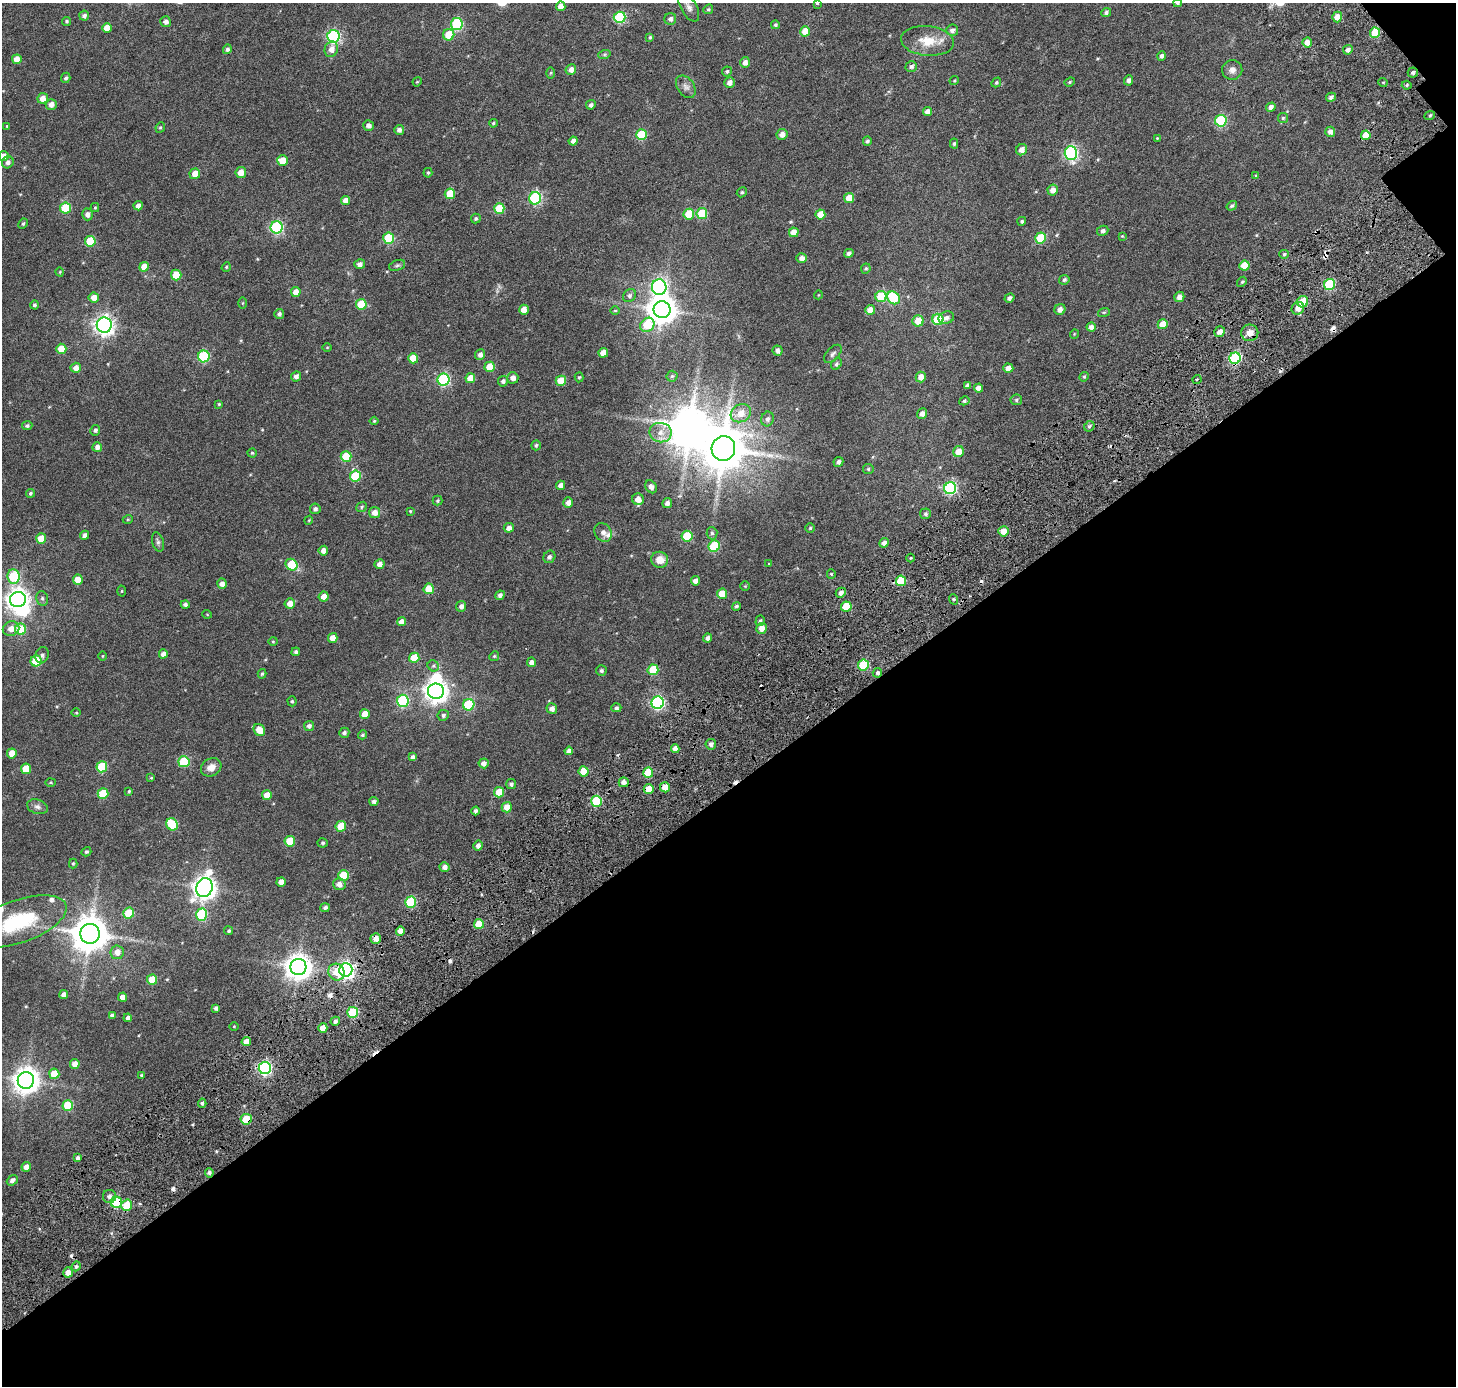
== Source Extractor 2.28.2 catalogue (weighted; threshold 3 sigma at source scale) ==
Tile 4 of 2 x 2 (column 2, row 2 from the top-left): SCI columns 1620-3073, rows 219-1602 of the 3240 x 3222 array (HDU 1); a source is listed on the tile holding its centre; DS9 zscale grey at full resolution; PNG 1458 x 1388 px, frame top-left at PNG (2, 3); each listed source drawn as its Kron ellipse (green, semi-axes under 4 px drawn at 4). Shown black and unused: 44% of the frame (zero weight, under 3 of 6 exposures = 12% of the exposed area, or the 3 px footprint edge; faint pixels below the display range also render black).
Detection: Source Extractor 2.28.2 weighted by HDU 2 'WHT'; one run over the whole footprint, this tile lists its part. Background 0.0347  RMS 0.0064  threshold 0.0263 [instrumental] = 3 sigma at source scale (4.09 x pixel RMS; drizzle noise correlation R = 1.36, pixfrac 0.8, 0.0396/0.0396 arcsec/px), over >= 5 px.
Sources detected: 381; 3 inside a brighter object's white glare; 11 cosmic-ray / hot-pixel residue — neither listed nor drawn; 2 inside a brighter listed object's ellipse — not listed separately; the other 365 listed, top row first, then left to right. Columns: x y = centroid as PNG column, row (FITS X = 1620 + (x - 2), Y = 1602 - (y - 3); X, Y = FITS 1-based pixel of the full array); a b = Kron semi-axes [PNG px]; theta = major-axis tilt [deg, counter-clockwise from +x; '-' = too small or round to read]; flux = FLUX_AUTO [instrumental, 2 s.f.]
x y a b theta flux
817 3 4 3 - 0.52
1178 3 4 4 - 0.71
561 6 5 4 - 4.5
689 7 16 8 -61 2.8
708 9 5 4 - 0.73
1106 12 5 4 - 1.1
84 16 5 5 - 1.6
620 17 6 5 - 38
1337 17 5 5 - 5.5
670 19 6 6 - 1.9
67 21 4 4 - 0.68
166 22 5 5 - 2.1
457 24 6 6 - 42
775 25 4 4 - 0.9
107 28 5 5 - 4.6
952 30 6 5 - 1.7
805 31 5 5 - 7
1375 33 5 5 - 18
449 35 5 5 - 11
333 36 6 6 - 80
650 37 4 4 - 0.66
927 41 26 15 -5 11
1307 42 5 5 - 4
227 49 5 4 - 1.2
331 49 8 6 70 3.5
1348 50 5 4 - 2.1
604 55 6 4 19 0.8
1162 56 5 4 - 1.3
17 59 5 5 - 5.6
745 62 5 5 - 2.5
911 66 6 5 - 1.3
571 69 5 5 - 3
1232 70 10 9 - 2.6
727 71 5 5 - 0.99
550 73 6 4 88 0.61
1413 73 5 5 - 1.2
66 78 5 4 - 1.2
954 80 5 3 - 0.52
1129 80 5 4 - 1.8
417 82 5 3 - 0.43
730 82 5 5 - 2.6
996 82 5 4 - 0.71
1070 82 5 4 - 0.64
1383 82 5 3 - 0.44
1407 85 5 4 - 0.7
686 87 12 8 -54 2.5
1331 97 5 4 - 1.6
43 98 5 5 - 4.4
51 104 5 5 - 2.9
591 105 5 4 - 1.2
1271 107 5 4 - 2.3
927 112 4 4 - 2.9
1430 115 5 3 - 0.69
1283 118 5 5 - 0.71
1221 121 6 5 - 44
493 123 4 3 - 0.63
368 125 5 5 - 2
7 126 3 3 - 0.44
160 127 5 4 - 0.74
399 130 5 5 - 1.9
1330 132 5 5 - 2.5
782 134 5 5 - 3.1
641 135 5 5 - 22
1366 135 5 4 - 7.2
1157 138 4 3 - 0.4
573 141 4 4 - 2
867 141 4 4 - 0.97
954 144 5 4 - 0.82
1022 150 6 5 - 3
1071 153 7 6 - 82
3 156 5 5 - 2.9
283 161 5 5 - 8
8 162 6 5 - 1.9
241 173 5 5 - 4.9
428 173 5 4 - 0.67
195 174 5 5 - 5
1256 176 4 3 - 0.48
1053 190 5 5 - 3.5
742 192 5 4 - 0.79
450 194 5 5 - 10
535 198 6 6 - 57
849 198 5 5 - 7.1
346 200 4 4 - 4.1
138 206 4 4 - 2.5
1232 206 5 4 - 0.89
65 208 5 5 - 18
95 208 4 4 - 0.56
499 208 5 5 - 16
702 213 5 5 - 19
87 214 6 5 - 2.4
689 214 5 5 - 16
820 214 5 5 - 7
476 218 5 5 - 0.89
1022 221 4 4 - 0.8
23 224 5 3 - 0.69
276 227 6 6 - 61
1103 231 6 5 - 1.4
794 232 5 5 - 4.6
1122 236 4 4 - 0.42
389 238 5 5 - 28
1041 238 5 5 - 20
90 241 5 5 - 18
849 253 5 4 - 1.5
1284 254 5 4 - 0.72
802 258 5 4 - 2.5
360 264 5 4 - 2.2
397 265 8 5 20 1.1
1244 266 5 5 - 11
144 267 5 4 - 5.4
226 267 5 4 - 0.57
866 269 5 4 - 0.76
60 272 4 3 - 0.4
176 275 5 5 - 14
1064 280 5 4 - 1.1
1242 282 5 4 - 0.83
1329 284 5 5 - 35
659 287 8 7 - 130
296 292 5 4 - 3.5
818 295 4 3 - 0.33
629 296 7 6 - 1.3
881 296 5 5 - 18
1179 297 5 5 - 2.7
94 298 5 5 - 3.9
893 298 7 5 -46 22
1009 298 5 4 - 1.5
1303 302 6 5 - 10
243 303 5 4 - 0.47
361 304 5 5 - 16
34 305 4 4 - 1
1298 308 6 6 - 3.9
1060 309 5 5 - 2.7
524 310 5 5 - 4.9
662 310 8 8 - 690
870 310 5 5 - 4.6
615 311 5 3 - 0.46
1104 312 6 3 18 0.59
279 314 5 5 - 1.3
946 318 8 6 16 1.9
938 319 5 5 - 24
918 321 5 5 - 7.4
1163 324 5 5 - 7
104 325 7 7 - 250
647 325 7 6 - 19
1091 327 4 4 - 2.1
1220 332 6 5 - 2.8
1250 333 8 8 - 3.5
1074 334 5 3 - 0.36
327 347 5 3 - 0.44
61 349 5 5 - 8.8
777 351 5 5 - 1.9
603 353 5 4 - 4.7
833 354 11 6 46 1.5
480 355 5 5 - 2.2
204 356 6 6 - 38
413 358 5 5 - 8.9
1235 358 6 5 - 53
836 364 6 5 - 0.98
490 367 5 5 - 9.9
76 368 5 5 - 3.6
1008 368 5 4 - 3.8
296 376 5 5 - 1.8
672 376 5 5 - 0.88
579 377 5 4 - 0.64
921 377 5 5 - 3.7
1084 377 5 4 - 0.67
470 378 5 5 - 6.4
513 378 5 5 - 2.5
1197 379 4 4 - 0.87
444 380 6 6 - 59
503 381 5 5 - 1.2
561 381 5 5 - 11
967 385 4 4 - 1.4
979 388 4 4 - 3.1
1016 400 6 5 - 0.93
964 401 5 4 - 0.77
219 404 4 3 - 0.5
741 413 10 8 31 6.2
922 414 5 5 - 2.5
768 419 7 6 - 1.7
374 421 4 4 - 0.51
27 426 5 4 - 1.1
1089 426 6 4 45 0.92
95 430 5 5 - 1.1
661 433 11 9 -9 4.6
536 445 5 4 - 0.89
97 447 5 5 - 2.6
723 448 12 11 - 2100
959 452 5 5 - 6.6
252 453 4 4 - 0.65
346 457 5 5 - 19
838 462 5 4 - 1.6
868 469 5 5 - 0.73
355 476 5 5 - 23
561 485 5 4 - 2.9
651 487 7 5 -55 2.2
950 488 6 6 - 61
30 493 4 4 - 0.93
638 499 6 5 - 3.8
438 501 5 5 - 0.76
568 503 5 5 - 2.9
667 503 5 5 - 1.8
361 507 6 4 41 0.73
315 509 5 5 - 1.3
410 511 4 4 - 0.49
374 513 5 5 - 3.2
925 514 5 5 - 1
128 519 5 3 - 0.45
309 520 4 3 - 0.44
509 528 5 4 - 2.6
810 528 5 5 - 0.65
1003 531 5 5 - 5.3
603 532 10 8 -56 2.6
712 533 6 5 - 1.1
85 535 5 4 - 2.2
687 536 5 5 - 24
41 539 5 5 - 7.4
158 542 10 5 -74 1.3
884 543 5 4 - 2
714 546 6 5 - 25
323 551 5 4 - 2.8
549 557 6 5 - 1.4
911 558 4 3 - 0.44
660 560 8 8 - 5.8
379 564 5 5 - 2.9
769 564 4 4 - 0.44
292 565 6 5 - 16
831 574 4 4 - 0.48
13 576 7 6 - 30
78 579 5 5 - 6.5
695 581 5 4 - 2.3
901 581 5 5 - 17
222 584 5 5 - 2.6
745 586 4 4 - 0.47
429 589 5 5 - 9.5
122 591 5 3 - 0.49
841 593 5 4 - 1.8
722 594 5 5 - 10
500 595 5 4 - 1.4
324 596 5 5 - 3.5
42 598 7 5 -76 1.2
953 599 5 3 - 0.71
18 600 8 7 - 340
290 603 5 5 - 4.4
185 604 4 4 - 1.3
461 606 5 5 - 2
736 606 4 4 - 1.1
846 607 5 5 - 16
207 614 5 3 - 0.36
760 621 5 4 - 0.84
401 622 4 4 - 3.8
761 628 5 5 - 4.2
11 629 8 7 - 3.9
21 629 5 5 - 20
333 638 5 5 - 5.1
708 638 4 4 - 1.9
273 641 4 4 - 0.49
296 652 4 4 - 1
163 654 4 4 - 2.8
42 655 8 6 69 1.5
102 656 5 3 - 0.41
494 656 5 4 - 0.67
414 658 5 5 - 11
36 661 5 5 - 18
531 662 5 4 - 2.2
863 665 5 5 - 25
433 666 6 5 - 0.93
653 670 5 5 - 15
601 671 5 5 - 1
877 673 5 4 - 1.2
262 674 5 4 - 0.83
436 691 8 7 - 350
292 701 5 4 - 0.74
403 701 6 6 - 46
658 703 6 6 - 78
469 705 6 5 - 31
552 708 5 5 - 2.5
616 708 5 4 - 1.1
76 713 5 3 - 0.45
365 714 5 5 - 7.7
443 715 5 5 - 1.1
309 726 5 5 - 1.6
259 730 6 5 - 7.2
344 733 5 5 - 1.3
363 735 4 4 - 0.84
711 744 5 5 - 1.8
675 749 4 4 - 3.2
569 751 4 4 - 2.2
12 753 5 5 - 5.8
413 757 4 4 - 1.6
184 762 5 5 - 27
484 763 5 5 - 2.5
102 767 5 5 - 22
211 767 10 8 28 4.2
26 769 5 5 - 11
584 771 5 5 - 13
648 773 5 5 - 13
151 778 4 3 - 0.47
50 782 5 4 - 0.54
624 782 5 5 - 2.1
511 784 5 5 - 1.2
665 787 5 5 - 6.8
649 789 5 5 - 8.7
129 791 4 3 - 0.64
499 792 5 5 - 9.6
103 794 5 5 - 17
267 795 5 5 - 6.6
374 801 4 4 - 1.4
596 801 5 5 - 29
37 807 11 7 -17 2
507 807 5 5 - 5.2
476 811 4 3 - 1.3
172 824 6 5 - 24
341 826 5 5 - 14
290 841 5 5 - 12
323 843 5 4 - 0.75
478 846 5 4 - 2.5
86 852 5 4 - 0.81
73 863 5 4 - 0.64
444 867 5 4 - 2.4
344 875 5 5 - 15
281 882 5 4 - 3.2
339 884 6 6 - 3.1
204 888 10 8 69 380
411 902 5 5 - 35
325 908 5 4 - 1.2
129 913 5 5 - 14
202 915 6 5 - 35
18 922 51 21 19 35
479 924 5 5 - 12
229 931 4 4 - 0.79
400 931 4 4 - 4.2
90 934 10 10 - 1200
376 938 5 5 - 3.5
117 952 7 6 - 4
298 967 8 8 - 520
346 970 6 6 - 170
336 972 8 8 - 7
152 980 5 5 - 12
64 995 4 4 - 2.5
123 997 4 4 - 3.8
216 1008 4 4 - 1.4
353 1012 5 5 - 34
112 1015 4 3 - 1.3
128 1018 4 4 - 1.6
335 1021 5 4 - 1.6
234 1026 5 3 - 0.47
323 1028 5 4 - 5
246 1041 5 4 - 3.6
75 1064 5 5 - 3.2
265 1068 6 6 - 100
54 1074 5 5 - 9.3
141 1075 3 3 - 0.55
26 1080 8 8 - 530
202 1103 5 4 - 1
68 1105 5 5 - 20
246 1119 6 5 - 13
78 1158 4 3 - 1.6
26 1167 5 4 - 3.5
209 1173 5 4 - 1.2
12 1180 6 4 40 1.9
109 1196 6 6 - 2
116 1202 5 5 - 38
127 1205 5 5 - 11
76 1266 5 4 - 0.99
68 1272 5 4 - 3.4
Overlapping masked pixels (flux is a lower limit): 9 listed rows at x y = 1329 284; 1235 358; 877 673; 649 789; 376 938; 346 970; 246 1119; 116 1202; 127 1205
Isophote crosses this tile's border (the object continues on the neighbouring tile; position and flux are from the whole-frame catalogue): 4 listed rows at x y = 817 3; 1178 3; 3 156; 18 922